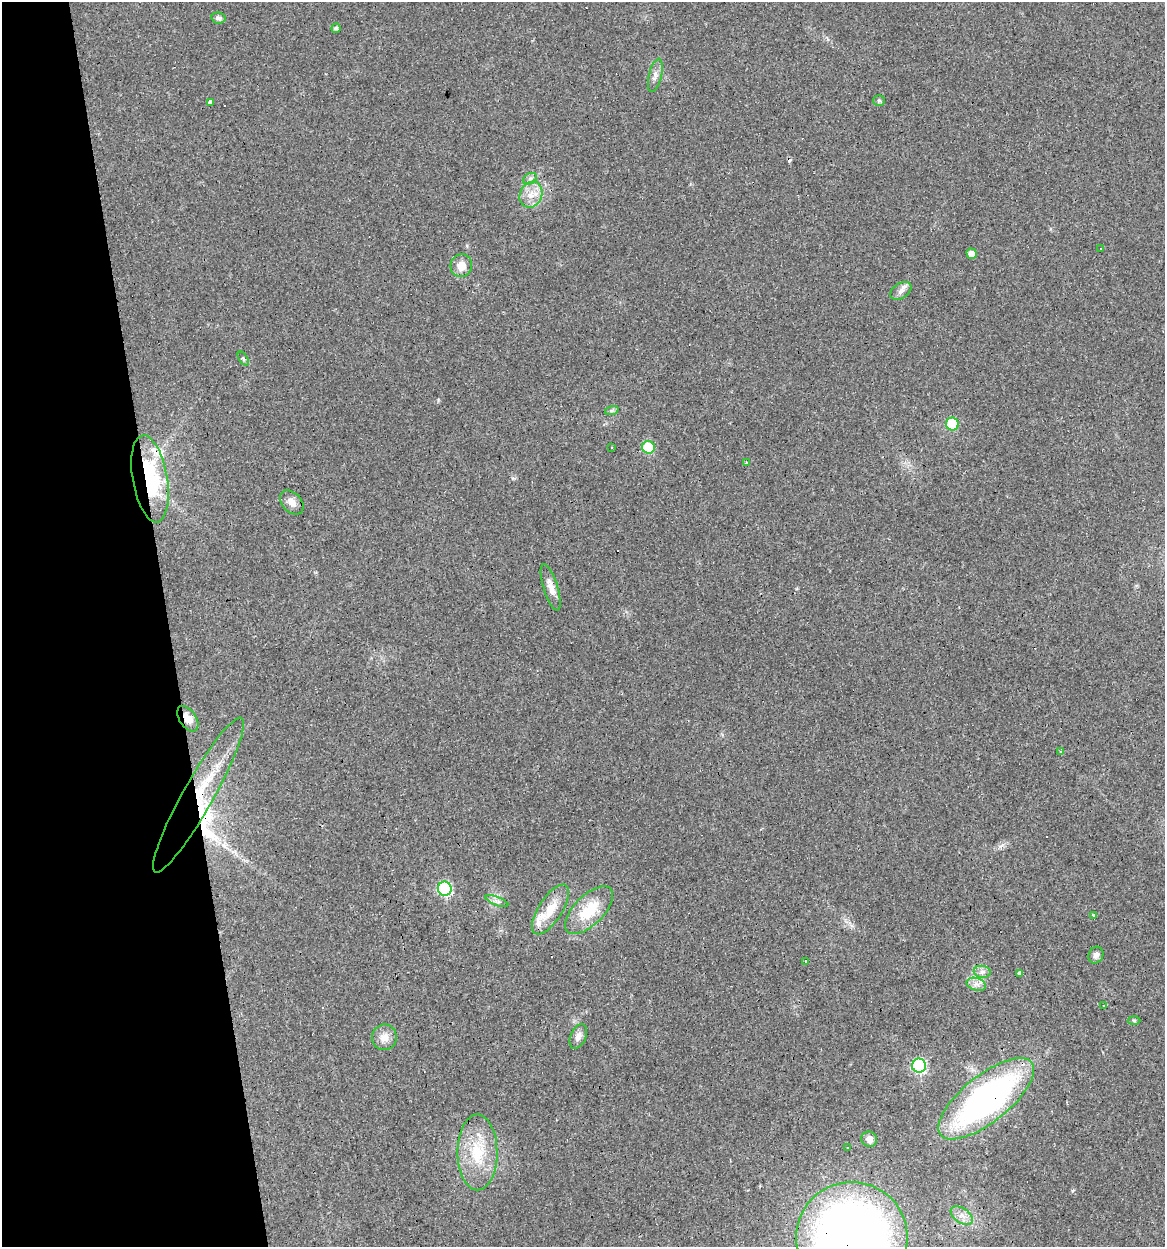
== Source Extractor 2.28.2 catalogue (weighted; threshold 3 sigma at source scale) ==
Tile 5 of 4 x 4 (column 1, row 2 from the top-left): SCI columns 32-1194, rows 2490-3734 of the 4761 x 4978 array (HDU 1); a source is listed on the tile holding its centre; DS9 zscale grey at full resolution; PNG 1167 x 1249 px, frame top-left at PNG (2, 2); each listed source drawn as its Kron ellipse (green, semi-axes under 4 px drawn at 4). Shown black and unused: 14% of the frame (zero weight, under 3 of 4 exposures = <1% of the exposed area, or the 3 px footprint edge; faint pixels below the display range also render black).
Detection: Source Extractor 2.28.2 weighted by HDU 2 'WHT'; one run over the whole footprint, this tile lists its part. Background 0.021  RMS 0.0031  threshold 0.0139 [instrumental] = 3 sigma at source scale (4.5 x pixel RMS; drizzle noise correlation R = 1.50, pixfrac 1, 0.0396/0.0396 arcsec/px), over >= 5 px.
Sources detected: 54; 1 inside a brighter object's white glare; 6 cosmic-ray / hot-pixel residue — neither listed nor drawn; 3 inside a brighter listed object's ellipse — not listed separately; the other 44 listed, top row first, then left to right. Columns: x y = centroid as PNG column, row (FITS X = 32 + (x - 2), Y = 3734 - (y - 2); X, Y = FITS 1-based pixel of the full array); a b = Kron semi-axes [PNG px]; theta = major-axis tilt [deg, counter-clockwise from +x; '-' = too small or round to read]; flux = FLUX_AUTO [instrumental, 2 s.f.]
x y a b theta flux
218 18 7 5 -12 1
336 28 5 4 - 0.67
655 75 17 6 76 1.8
879 101 6 5 - 0.56
210 103 3 3 - 38
530 179 7 5 29 0.86
531 195 13 11 62 3.7
1101 249 3 2 - 0.29
972 254 5 5 - 2.3
461 266 11 10 - 3.7
901 291 12 7 35 1.6
243 358 8 3 -58 0.44
612 410 7 4 19 0.58
952 424 6 6 - 15
612 447 3 3 - 0.71
648 447 6 6 - 16
746 463 3 3 - 0.51
150 479 44 17 -80 31
292 502 14 9 -47 2.4
551 587 24 7 -72 2.9
188 719 14 8 -56 3
1061 751 4 3 - 0.95
198 795 88 15 61 23
445 889 7 7 - 42
497 901 12 4 -21 1.1
550 909 29 11 57 6.7
589 910 30 15 45 11
1093 915 3 3 - 0.5
1096 955 8 7 - 1.2
806 961 3 3 - 3.6
982 972 8 6 -7 1.1
1020 973 4 4 - 11
976 984 10 6 -18 1.5
1103 1006 3 3 - 1.6
1134 1020 6 4 -2 0.4
578 1036 13 7 66 1.7
384 1037 13 12 - 3
919 1066 7 7 - 49
986 1099 58 23 39 100
869 1139 8 7 - 1.7
848 1148 3 3 - 0.71
477 1152 38 20 -90 14
962 1215 12 7 -34 2
852 1238 56 55 - 290
Overlapping masked pixels (flux is a lower limit): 5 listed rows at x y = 150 479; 188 719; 198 795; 986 1099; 852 1238
Isophote crosses this tile's border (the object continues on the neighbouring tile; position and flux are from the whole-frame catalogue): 1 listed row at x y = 852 1238
Unlisted compact peaks at least as high as the median listed source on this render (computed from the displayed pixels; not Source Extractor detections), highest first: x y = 438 400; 1072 1191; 1000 846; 513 478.